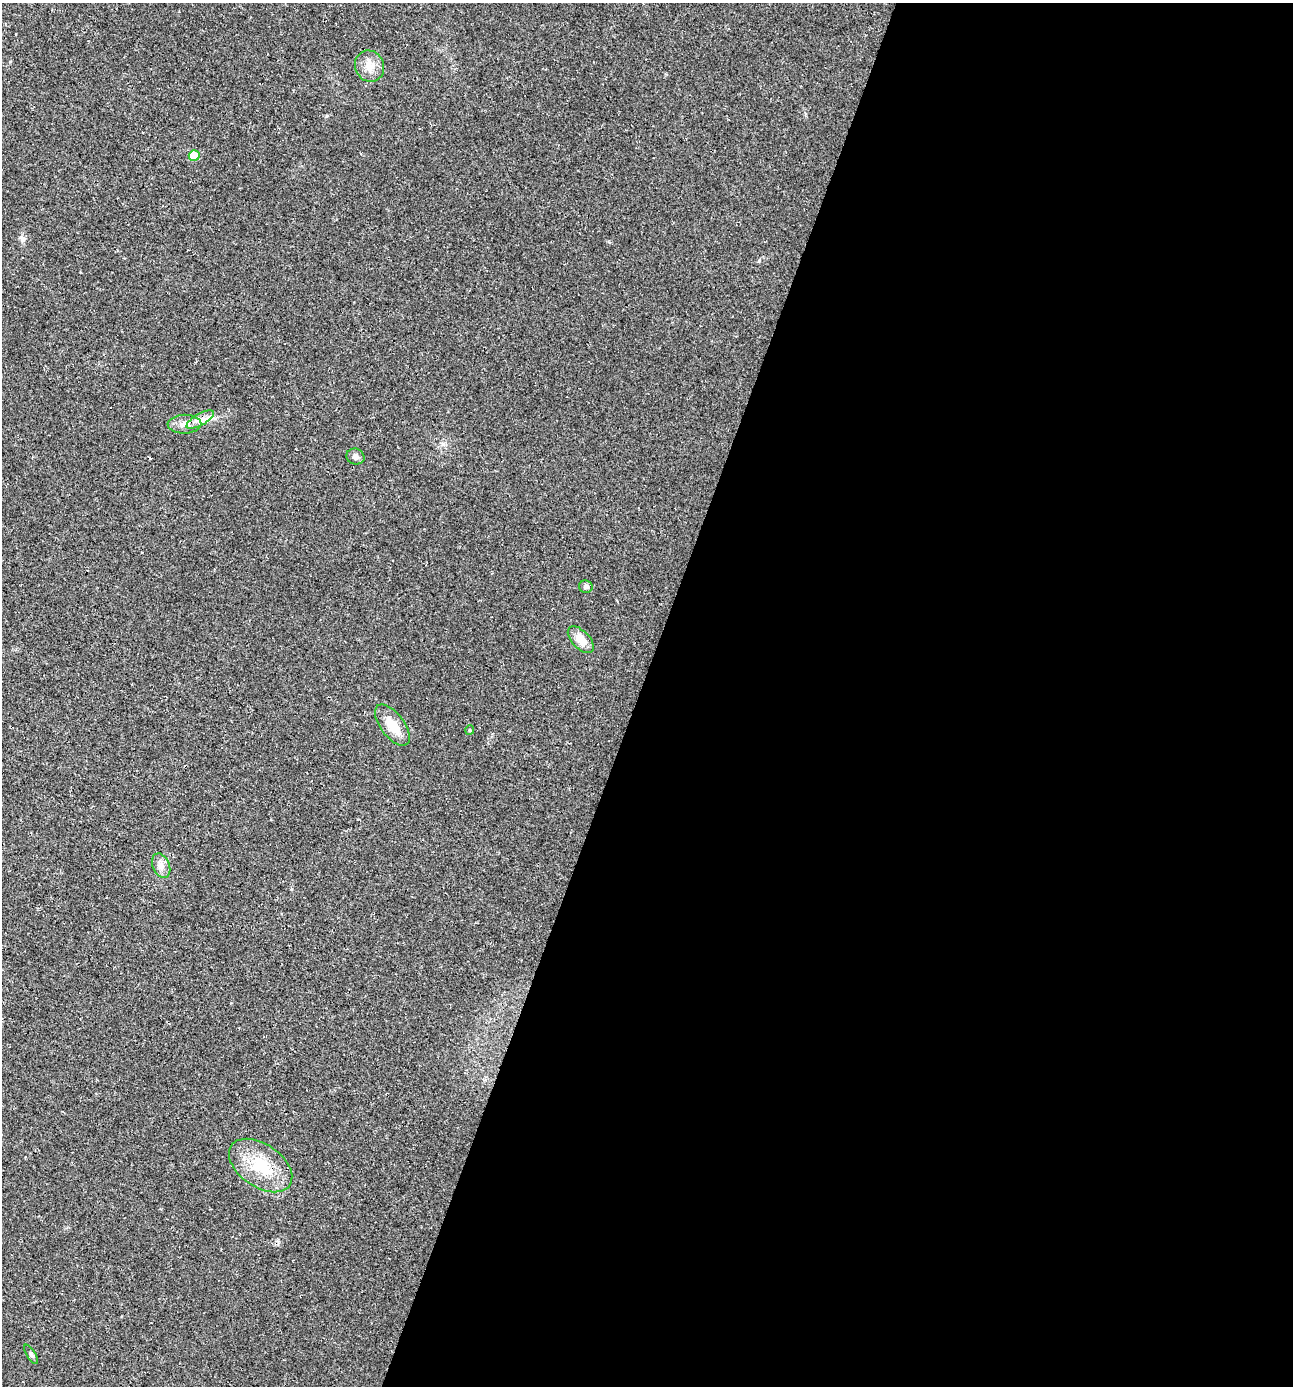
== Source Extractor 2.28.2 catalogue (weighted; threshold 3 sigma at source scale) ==
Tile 12 of 4 x 4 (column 4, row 3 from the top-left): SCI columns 4134-5424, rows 1417-2800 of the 5751 x 5592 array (HDU 1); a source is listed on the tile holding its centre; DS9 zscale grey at full resolution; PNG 1295 x 1388 px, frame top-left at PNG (2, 3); each listed source drawn as its Kron ellipse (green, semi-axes under 4 px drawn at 4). Shown black and unused: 51% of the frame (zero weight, under 3 of 4 exposures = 5% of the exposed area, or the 3 px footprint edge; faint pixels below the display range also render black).
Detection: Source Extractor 2.28.2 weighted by HDU 2 'WHT'; one run over the whole footprint, this tile lists its part. Background 0.0184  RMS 0.0068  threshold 0.0304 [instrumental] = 3 sigma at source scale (4.5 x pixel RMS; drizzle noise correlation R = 1.50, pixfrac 1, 0.0396/0.0396 arcsec/px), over >= 5 px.
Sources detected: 12; all 12 listed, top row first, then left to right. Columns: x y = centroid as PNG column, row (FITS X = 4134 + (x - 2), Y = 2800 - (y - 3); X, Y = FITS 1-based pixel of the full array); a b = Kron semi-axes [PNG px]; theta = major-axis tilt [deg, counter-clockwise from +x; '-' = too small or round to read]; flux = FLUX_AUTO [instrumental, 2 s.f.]
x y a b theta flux
370 66 16 14 -67 8.2
194 156 5 5 - 13
200 420 15 6 30 4.8
184 424 17 9 2 6
355 457 9 8 - 2.7
586 587 7 6 - 1.6
581 640 16 9 -46 8.5
392 725 24 12 -53 12
470 730 5 4 - 0.83
161 866 13 8 -66 4.4
261 1165 35 21 -35 28
31 1354 11 4 -58 1.4
Unlisted compact peaks at least as high as the median listed source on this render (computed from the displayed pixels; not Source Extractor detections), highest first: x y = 759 261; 326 116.